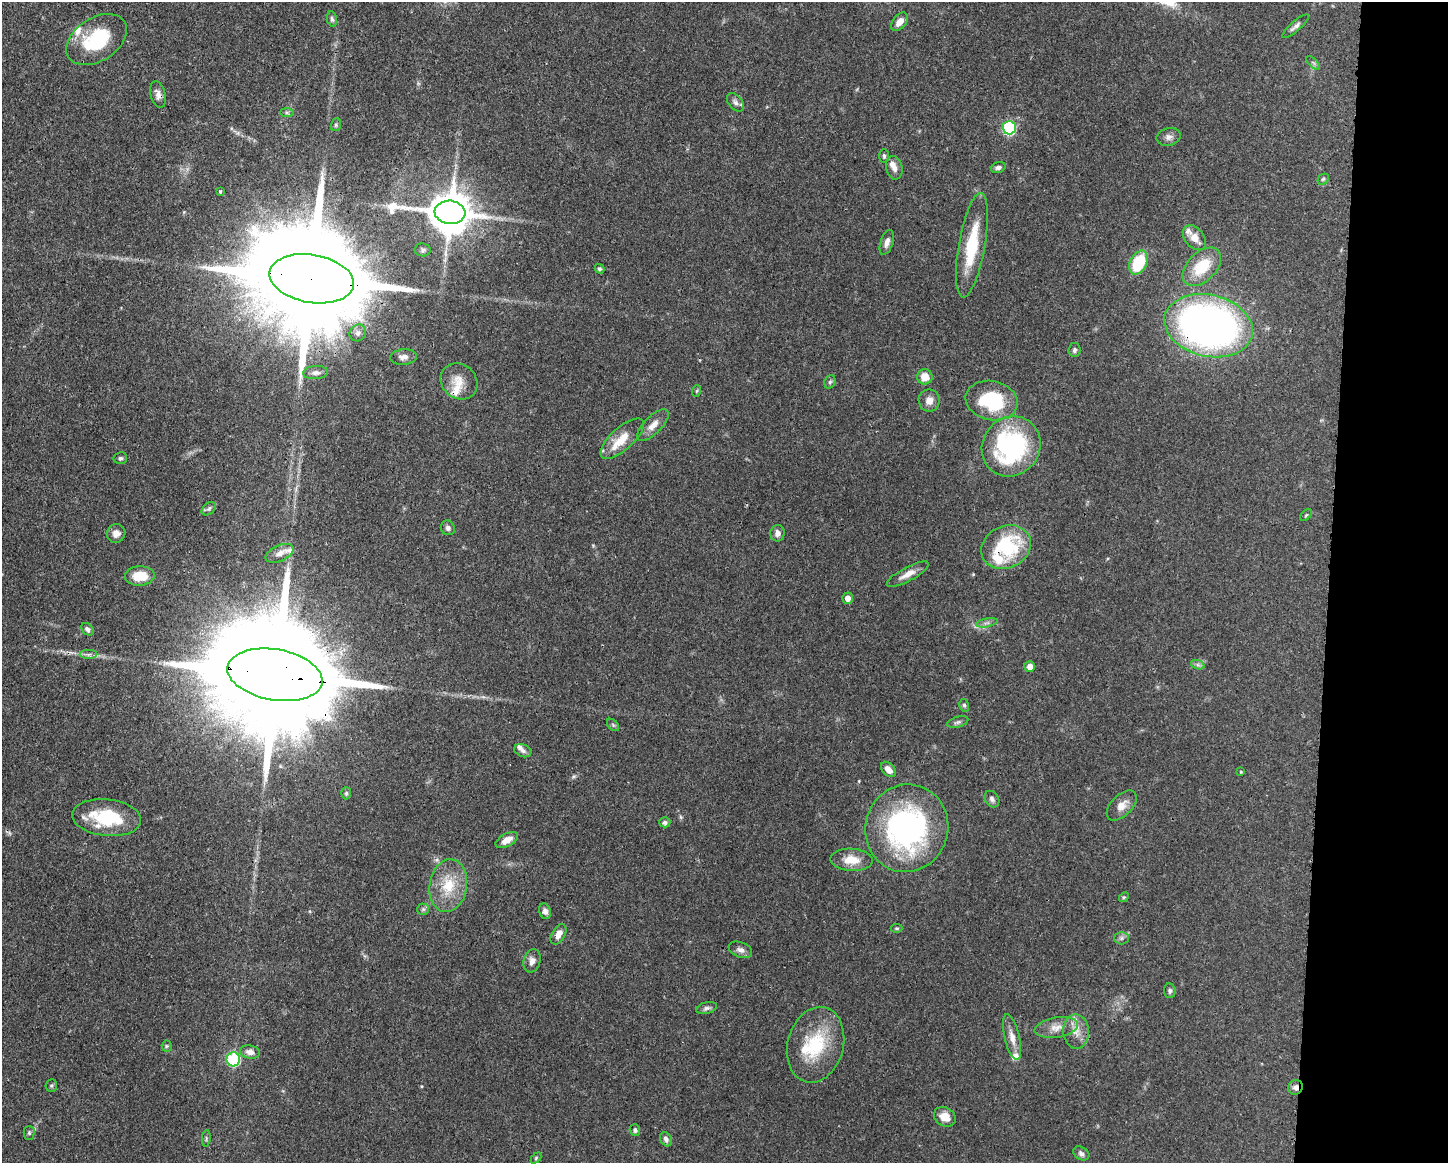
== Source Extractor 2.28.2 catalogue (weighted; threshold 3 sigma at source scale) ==
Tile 9 of 3 x 4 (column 3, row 3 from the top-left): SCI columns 3003-4448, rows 1169-2329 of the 4670 x 4659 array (HDU 1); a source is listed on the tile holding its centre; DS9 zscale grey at full resolution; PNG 1450 x 1165 px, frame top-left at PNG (2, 2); each listed source drawn as its Kron ellipse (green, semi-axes under 4 px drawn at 4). Shown black and unused: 8% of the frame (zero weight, under 3 of 4 exposures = <1% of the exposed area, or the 3 px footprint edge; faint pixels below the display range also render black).
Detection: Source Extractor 2.28.2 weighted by HDU 2 'WHT'; one run over the whole footprint, this tile lists its part. Background 0.0571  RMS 0.0033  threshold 0.0149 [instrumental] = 3 sigma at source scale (4.5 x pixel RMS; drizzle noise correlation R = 1.50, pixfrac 1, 0.05/0.05 arcsec/px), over >= 5 px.
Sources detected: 108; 1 inside a brighter object's white glare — neither listed nor drawn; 10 inside a brighter listed object's ellipse — not listed separately; the other 97 listed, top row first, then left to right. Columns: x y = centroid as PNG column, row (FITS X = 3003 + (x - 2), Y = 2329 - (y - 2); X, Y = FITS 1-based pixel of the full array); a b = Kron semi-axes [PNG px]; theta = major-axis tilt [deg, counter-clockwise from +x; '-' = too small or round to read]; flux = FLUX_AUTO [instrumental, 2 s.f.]
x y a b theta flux
332 19 7 5 -79 0.7
899 22 10 6 51 2.8
1295 26 17 5 41 1.3
97 40 33 21 33 20
1313 63 9 3 -45 0.58
158 94 13 7 -75 1.8
735 102 10 6 -51 1.2
287 112 7 4 0 0.59
336 125 6 5 - 0.5
1009 128 7 6 - 37
1169 137 12 8 13 1.6
884 156 7 4 -89 0.68
998 167 7 5 18 0.98
894 168 12 8 -77 2
1323 179 6 5 - 0.47
220 191 4 3 - 0.71
450 212 15 11 -6 1200
1194 238 14 9 -51 3.6
887 242 13 6 72 1.8
972 245 53 13 80 17
423 250 8 6 -7 0.9
1139 263 13 8 62 17
1202 267 23 14 45 11
600 269 5 4 - 0.56
312 279 43 24 -10 13000
1209 326 45 31 -13 190
358 333 9 8 - 1.4
1075 350 7 6 - 0.75
403 357 13 7 6 1.9
315 373 12 6 4 1.5
925 377 7 7 - 4.1
459 381 19 17 -42 5.1
830 382 7 5 68 0.63
696 391 6 3 69 0.38
929 400 11 10 - 2.2
992 400 26 19 -12 21
653 425 20 8 45 2.9
622 439 27 11 42 6.7
1011 446 31 28 51 52
120 458 7 6 - 0.71
209 509 8 5 39 0.78
1306 515 7 4 45 0.47
448 528 7 7 - 1
116 533 9 9 - 2.1
777 533 8 7 - 1.7
1006 547 26 21 25 25
280 553 15 8 24 2.3
908 574 23 7 28 3.3
140 576 15 9 3 6.7
848 598 5 5 - 2.1
987 623 11 3 11 0.88
88 629 7 5 -48 1.1
89 654 9 4 1 0.95
1198 665 7 4 -18 0.78
1030 666 5 5 - 2.4
275 675 48 25 -10 17000
964 705 6 5 - 0.59
958 722 11 5 16 0.87
613 725 7 4 -45 0.58
523 751 9 6 -22 1.2
888 769 9 6 -47 2.5
1241 772 4 3 - 0.28
346 793 6 5 - 0.53
992 799 9 6 -56 1.1
1122 806 18 10 45 3.1
106 818 34 18 -6 19
665 822 5 5 - 0.93
907 828 44 41 72 75
507 840 12 6 28 3.1
852 860 21 11 -3 5.7
448 886 26 18 80 11
1124 897 5 4 - 0.41
423 909 6 5 - 0.66
545 911 8 6 -71 1.4
897 928 6 4 0 0.43
559 934 11 6 60 2.4
1122 938 7 6 - 0.9
740 950 12 7 -21 1.5
532 961 12 8 74 2.1
1170 991 7 5 -82 0.73
706 1008 10 5 14 1
1056 1028 22 10 9 4.1
1076 1031 17 13 -87 4.1
1012 1037 23 7 -76 3.2
816 1045 38 28 75 20
167 1046 5 5 - 0.47
250 1052 10 6 -10 1.8
233 1059 7 6 - 32
51 1085 6 5 - 0.56
1296 1087 7 7 - 1.5
945 1117 11 9 -31 4
635 1130 6 5 - 0.76
29 1133 7 5 90 0.59
206 1138 8 3 85 0.48
666 1139 7 5 -63 1.1
1081 1153 9 6 -30 1.1
536 1158 6 4 47 0.38
Overlapping masked pixels (flux is a lower limit): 6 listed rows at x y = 158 94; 312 279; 1209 326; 1006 547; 275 675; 1296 1087